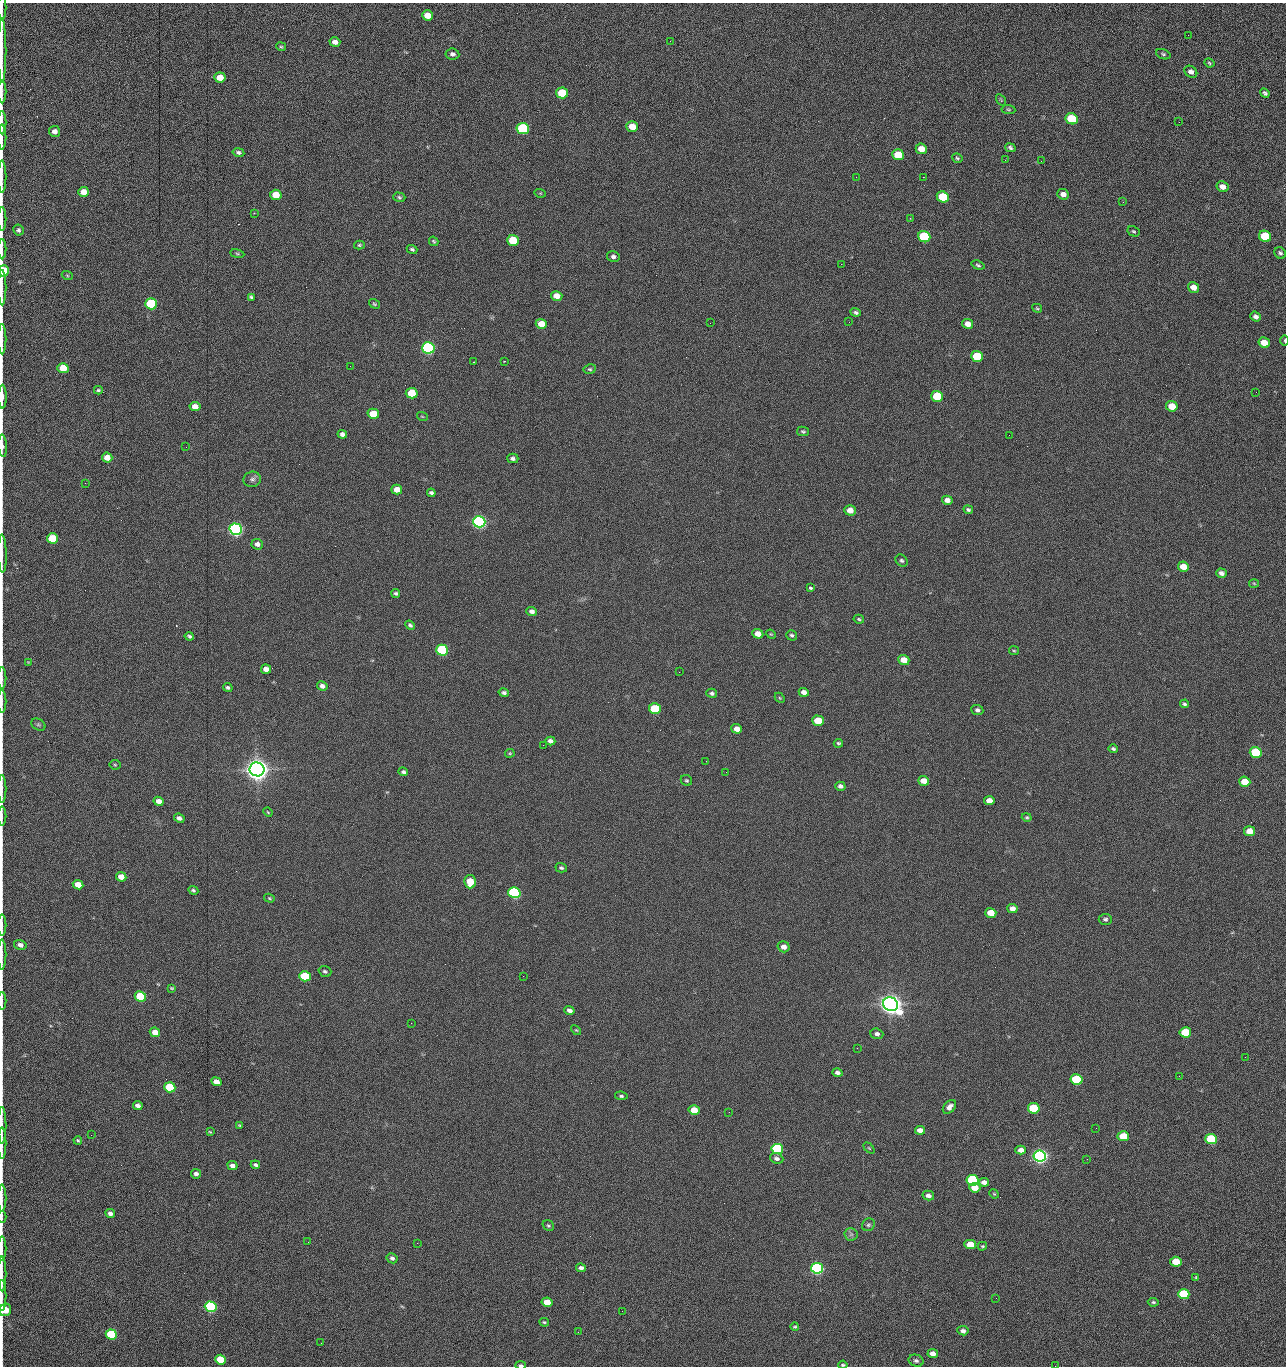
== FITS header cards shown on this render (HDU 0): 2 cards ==
NAXIS1  =                 1284 /fastest changing axis
NAXIS2  =                 1364 /next to fastest changing axis

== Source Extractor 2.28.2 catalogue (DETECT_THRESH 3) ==
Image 1284 x 1364 px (HDU 0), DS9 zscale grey, 1 PNG px = 1 image px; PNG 1288 x 1368 px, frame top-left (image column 1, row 1364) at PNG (2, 3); each listed source drawn as its Kron ellipse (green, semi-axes under 4 px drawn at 4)
Background 152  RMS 15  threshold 45.2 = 3 sigma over >= 5 px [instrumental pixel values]
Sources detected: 269; all 269 listed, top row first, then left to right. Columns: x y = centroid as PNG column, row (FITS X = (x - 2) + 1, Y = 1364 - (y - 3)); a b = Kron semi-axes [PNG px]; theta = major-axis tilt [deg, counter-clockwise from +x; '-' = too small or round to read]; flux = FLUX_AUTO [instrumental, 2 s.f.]
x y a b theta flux
2 8 13 2 90 1.7e+03
427 15 6 5 - 1.2e+04
1188 35 3 2 - 7.5e+02
670 41 3 2 - 1.6e+03
335 42 5 4 - 5.1e+03
281 47 5 3 - 1.1e+03
2 51 32 2 90 5.9e+03
452 54 7 5 -7 3.1e+03
1163 54 7 5 -21 1.8e+03
1209 63 5 3 - 1.3e+03
1191 72 7 5 -35 4.4e+03
220 77 6 5 - 1.4e+04
2 91 12 2 90 2.3e+03
562 93 6 5 - 4.2e+04
1265 93 5 4 - 2.2e+03
1001 100 6 4 -57 1.2e+03
1008 109 7 4 -6 1.3e+03
1072 119 6 5 - 6.1e+04
1179 122 2 2 - 6.9e+02
2 123 12 2 90 2.1e+03
632 126 6 5 - 1.5e+04
523 129 6 5 - 1.6e+05
54 131 6 5 - 5.0e+03
2 137 12 2 90 2.2e+03
1010 148 5 4 - 2.1e+03
921 149 6 5 - 1.2e+04
238 152 6 4 -10 2.6e+03
898 155 6 5 - 2.8e+04
957 158 5 4 - 1.5e+03
1005 160 3 2 - 9.6e+02
1041 161 2 2 - 1.2e+03
2 177 16 2 90 2.9e+03
856 177 2 2 - 1.6e+03
923 177 2 2 - 2.0e+04
1223 187 6 5 - 6.7e+03
84 192 5 5 - 1.0e+04
540 193 5 3 - 8.6e+02
1063 194 6 5 - 5.5e+03
276 195 5 5 - 2.0e+04
399 197 6 4 -17 1.7e+03
943 197 6 5 - 5.1e+04
1123 202 3 2 - 8.3e+02
254 213 3 3 - 8.6e+02
910 218 3 3 - 7.5e+02
2 219 12 2 90 2.1e+03
18 230 5 5 - 2.2e+03
1133 231 6 5 - 1.5e+03
1265 236 6 5 - 4.4e+04
924 237 6 5 - 1.0e+05
513 240 6 5 - 4.0e+04
434 241 5 3 - 1.3e+03
359 245 5 4 - 1.4e+03
2 249 10 2 90 1.8e+03
412 249 5 4 - 1.8e+03
1280 253 6 5 - 2.2e+03
237 254 7 3 -9 1.3e+03
613 256 6 5 - 2.9e+03
841 264 2 2 - 1.9e+04
978 265 7 4 -17 1.7e+03
4 271 6 5 - 5.2e+04
67 275 5 3 - 1.1e+03
1193 287 6 5 - 7.6e+03
2 288 17 2 90 3.4e+03
557 296 6 5 - 9.5e+03
251 297 4 3 - 1.7e+03
151 304 6 5 - 9.9e+04
374 304 6 3 -37 1.3e+03
1037 308 5 3 - 1.2e+03
856 312 5 4 - 2.1e+03
1256 317 5 4 - 3.7e+03
849 322 2 2 - 4.3e+02
710 323 2 2 - 2.2e+03
541 324 6 5 - 1.6e+04
968 324 5 5 - 7.6e+03
2 339 15 2 90 2.8e+03
1285 341 5 3 - 1.4e+03
1264 343 6 5 - 1.6e+04
428 348 6 5 - 3.0e+05
977 356 6 5 - 5.7e+04
504 361 3 2 - 7.3e+02
473 362 3 2 - 6.1e+02
350 366 2 2 - 2.2e+03
63 368 5 5 - 2.4e+04
590 369 6 4 10 1.6e+03
98 390 4 3 - 1.5e+03
1256 392 3 2 - 8.8e+02
412 393 6 5 - 3.7e+04
937 396 6 5 - 6.0e+04
2 397 12 2 90 5.6e+03
195 406 5 4 - 8.2e+03
1172 406 6 5 - 1.8e+04
373 414 6 5 - 2.9e+04
422 416 5 3 - 8.4e+02
803 431 6 4 -10 1.6e+03
342 434 5 4 - 3.8e+03
1009 435 3 2 - 8.0e+02
2 446 11 3 -86 2.8e+03
186 447 2 2 - 1.9e+03
107 457 5 5 - 1.2e+04
513 458 6 5 - 2.5e+03
252 479 9 7 13 3.4e+03
85 483 2 2 - 6.5e+02
397 490 5 4 - 9.8e+03
431 493 4 3 - 2.3e+03
947 500 5 4 - 5.6e+03
850 510 5 5 - 8.9e+03
968 510 5 4 - 1.8e+03
479 522 6 5 - 5.0e+05
236 529 6 5 - 5.4e+05
52 538 5 5 - 4.1e+04
257 544 6 5 - 4.0e+03
2 553 19 2 -88 3.6e+03
902 561 7 5 -43 2.0e+03
1183 567 5 5 - 1.3e+04
1221 573 5 4 - 3.9e+03
1254 583 5 3 - 8.8e+02
811 588 3 3 - 7.6e+03
396 593 4 3 - 1.9e+03
532 611 5 4 - 4.0e+03
859 619 5 4 - 1.4e+03
410 625 5 4 - 2.0e+03
758 634 5 4 - 1.0e+04
771 634 5 4 - 1.1e+03
792 635 5 5 - 1.8e+03
189 636 4 3 - 1.8e+03
442 650 6 5 - 1.6e+05
1014 651 5 4 - 1.2e+03
904 660 6 5 - 1.4e+04
28 662 4 4 - 7.3e+02
266 669 5 4 - 7.2e+03
679 672 2 2 - 1.8e+03
2 678 11 2 90 1.9e+03
322 686 5 4 - 4.1e+03
228 687 5 4 - 2.0e+03
804 692 5 4 - 5.9e+03
504 693 5 4 - 2.4e+03
712 693 5 4 - 2.4e+03
780 698 5 4 - 1.2e+03
2 702 11 2 90 1.9e+03
1184 704 4 3 - 1.6e+03
655 709 6 5 - 6.6e+04
977 710 6 5 - 2.7e+03
818 721 6 5 - 2.7e+04
38 725 7 5 -33 1.9e+03
737 729 5 4 - 7.7e+03
550 741 5 4 - 4.3e+03
838 743 5 4 - 1.6e+03
543 745 2 2 - 2.3e+03
1113 749 5 4 - 1.9e+03
1256 752 6 5 - 7.7e+04
510 753 5 4 - 1.1e+03
706 761 2 2 - 1.4e+03
115 765 5 5 - 1.2e+03
257 769 7 7 - 1.7e+06
403 772 5 4 - 2.3e+03
726 772 2 2 - 1.7e+03
686 780 6 5 - 1.6e+03
924 781 5 4 - 1.0e+04
1245 782 5 5 - 2.5e+04
840 786 5 4 - 3.1e+03
2 789 14 2 90 2.4e+03
159 801 5 4 - 6.8e+03
989 801 5 4 - 7.9e+03
268 812 5 3 - 9.7e+02
2 816 9 2 90 1.6e+03
1027 817 5 4 - 1.5e+03
179 818 5 4 - 4.0e+03
1250 831 5 5 - 1.5e+04
561 868 6 4 -16 1.9e+03
121 877 5 4 - 1.2e+04
470 882 7 5 -78 2.7e+04
78 885 5 4 - 1.6e+04
193 890 5 4 - 1.8e+03
514 893 6 5 - 2.4e+05
269 898 5 4 - 1.4e+03
1012 909 5 4 - 6.0e+03
991 913 5 5 - 1.9e+04
1105 919 6 5 - 2.2e+03
2 925 10 2 90 2.0e+03
20 945 6 5 - 4.2e+03
784 947 6 5 - 6.3e+03
2 954 15 2 90 2.4e+03
325 971 6 5 - 2.1e+03
305 976 6 5 - 6.1e+04
523 976 2 2 - 1.3e+03
172 988 4 3 - 1.1e+03
140 996 6 5 - 7.5e+04
2 1001 9 2 90 1.6e+03
890 1004 8 6 -24 1.5e+06
569 1010 5 4 - 4.3e+03
411 1023 2 2 - 3.7e+03
576 1030 6 3 -43 1.1e+03
155 1032 5 4 - 1.1e+04
1185 1032 6 5 - 4.9e+04
877 1034 6 5 - 3.7e+03
857 1048 3 2 - 9.8e+02
1245 1057 2 2 - 1.2e+03
837 1073 5 4 - 3.4e+03
1179 1076 2 2 - 1.8e+03
1077 1079 6 5 - 8.9e+04
216 1082 5 4 - 9.5e+03
170 1087 6 5 - 6.5e+04
621 1096 6 4 -8 2.0e+03
138 1106 5 4 - 5.1e+03
949 1107 8 5 47 5.1e+03
1034 1108 6 5 - 7.3e+04
694 1110 5 4 - 2.1e+04
729 1112 2 2 - 6.8e+02
2 1125 18 2 90 2.9e+03
240 1125 4 3 - 1.1e+03
1096 1128 2 2 - 4.2e+02
920 1130 5 4 - 7.0e+03
210 1132 3 2 - 8.9e+02
91 1135 2 2 - 1.6e+03
1123 1136 6 5 - 3.2e+04
1211 1139 6 5 - 1.0e+05
78 1140 4 3 - 1.3e+03
2 1143 16 2 90 2.8e+03
869 1148 6 4 -45 1.1e+03
777 1149 6 5 - 1.4e+05
1021 1150 5 4 - 7.6e+03
1040 1156 6 5 - 6.3e+05
777 1158 7 5 -21 3.3e+03
1087 1159 2 2 - 1.3e+03
255 1165 5 3 - 2.2e+03
232 1166 5 4 - 4.6e+03
196 1174 5 4 - 3.5e+03
973 1180 6 5 - 1.5e+05
984 1182 5 4 - 6.1e+03
975 1188 5 5 - 1.7e+04
994 1194 5 4 - 1.1e+03
928 1196 6 5 - 4.6e+03
2 1198 13 2 90 2.4e+03
110 1213 5 4 - 4.3e+03
2 1217 6 2 90 8.2e+02
868 1225 7 6 - 2.0e+03
548 1226 6 5 - 1.8e+03
851 1234 6 6 - 2.5e+03
308 1242 2 2 - 1.1e+03
417 1243 2 2 - 3.6e+03
970 1244 6 4 -1 1.9e+04
982 1246 5 3 - 1.2e+03
2 1248 12 2 90 2.3e+03
392 1258 6 5 - 2.9e+03
1176 1262 6 5 - 2.7e+04
581 1268 5 4 - 3.3e+03
817 1268 6 5 - 3.1e+05
2 1274 17 2 90 3.2e+03
1196 1277 4 4 - 1.0e+03
1184 1294 6 5 - 7.9e+04
2 1296 15 2 90 3.0e+03
996 1298 2 2 - 1.9e+03
547 1302 5 4 - 1.8e+04
1153 1302 5 3 - 1.5e+03
211 1307 6 5 - 2.4e+05
5 1310 6 5 - 2.8e+04
622 1311 2 2 - 5.0e+02
544 1322 5 3 - 1.5e+03
795 1327 4 3 - 1.2e+03
963 1331 5 4 - 4.0e+03
578 1332 2 2 - 2.4e+03
111 1334 6 5 - 9.1e+04
321 1343 2 2 - 6.8e+02
933 1354 5 4 - 7.0e+03
220 1360 5 4 - 3.0e+04
916 1361 7 5 -21 2.5e+03
521 1365 5 3 - 2.1e+03
843 1365 4 3 - 1.5e+03
1055 1366 2 2 - 1.4e+03
At the frame edge (FLAGS 8, measured only in part): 33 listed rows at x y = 2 8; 2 51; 2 91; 2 123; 2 137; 2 177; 2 219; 2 249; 4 271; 2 288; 2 339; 1285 341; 2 397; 2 446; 2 553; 2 678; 2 702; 2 789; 2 816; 2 925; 2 954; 2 1001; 2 1125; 2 1143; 2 1198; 2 1217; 2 1248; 2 1274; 2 1296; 5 1310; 521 1365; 843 1365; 1055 1366

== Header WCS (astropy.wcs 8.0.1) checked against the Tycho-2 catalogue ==
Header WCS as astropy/WCSLIB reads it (CRVAL/CRPIX/CD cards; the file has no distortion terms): RA---TAN/DEC--TAN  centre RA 15:41:40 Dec +52:00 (235.42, +51.99 deg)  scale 1.26 arcsec/px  FOV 26.9' x 28.5'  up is +92 deg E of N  parity flipped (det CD > 0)
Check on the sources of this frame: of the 60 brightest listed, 10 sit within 2.0 arcsec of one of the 11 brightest Tycho-2 stars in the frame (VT <= 12.29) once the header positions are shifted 0.72 arcsec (0.25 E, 0.68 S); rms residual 1.06 arcsec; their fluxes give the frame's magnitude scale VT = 25.21 - 2.5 log10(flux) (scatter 0.20 mag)
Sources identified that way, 10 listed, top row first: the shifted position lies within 2.0 arcsec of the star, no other Tycho-2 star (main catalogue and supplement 1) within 4.0 arcsec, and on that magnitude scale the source's flux lands within +1.5 / -3 mag of the star's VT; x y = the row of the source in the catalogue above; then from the Tycho-2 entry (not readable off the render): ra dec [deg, ICRS J2000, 3 dp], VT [Tycho-2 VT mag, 2 dp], TYC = Tycho-2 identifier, HIP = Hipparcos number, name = IAU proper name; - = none
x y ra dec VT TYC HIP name
428 348 235.614 +52.064 11.61 3489-1132-1 - -
479 522 235.514 +52.049 11.19 3489-1407-1 - -
236 529 235.515 +52.133 11.12 3489-1380-1 - -
257 769 235.378 +52.130 9.31 3489-1322-1 76850 -
514 893 235.303 +52.042 11.52 3489-958-1 - -
890 1004 235.232 +51.912 9.59 3489-824-1 - -
1040 1156 235.143 +51.862 10.97 3489-1016-1 - -
973 1180 235.131 +51.886 12.29 3489-908-1 - -
817 1268 235.084 +51.941 11.45 3489-1346-1 - -
211 1307 235.075 +52.152 11.74 3489-912-1 - -